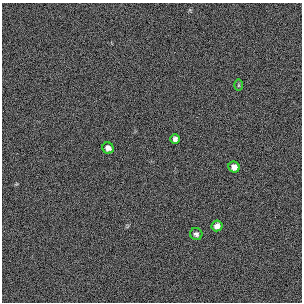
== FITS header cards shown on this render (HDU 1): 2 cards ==
NAXIS1  =                  300 / length of original image axis
NAXIS2  =                  300 / length of original image axis

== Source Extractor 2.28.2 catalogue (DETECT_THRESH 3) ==
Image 300 x 300 px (HDU 1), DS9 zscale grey, 1 PNG px = 1 image px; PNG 304 x 304 px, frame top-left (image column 1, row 300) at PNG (2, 3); each listed source drawn as its Kron ellipse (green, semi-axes under 4 px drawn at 4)
Background 385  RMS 67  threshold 201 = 3 sigma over >= 5 px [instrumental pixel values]
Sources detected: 6; all 6 listed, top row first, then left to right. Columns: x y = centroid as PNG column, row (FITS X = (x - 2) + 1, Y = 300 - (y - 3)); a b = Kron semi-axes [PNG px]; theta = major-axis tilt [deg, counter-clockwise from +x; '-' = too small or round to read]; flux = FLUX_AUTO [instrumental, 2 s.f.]
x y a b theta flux
238 85 6 4 90 5800
175 139 5 4 - 14000
108 148 6 5 - 26000
234 167 6 5 - 26000
217 226 5 5 - 24000
196 234 6 6 - 13000